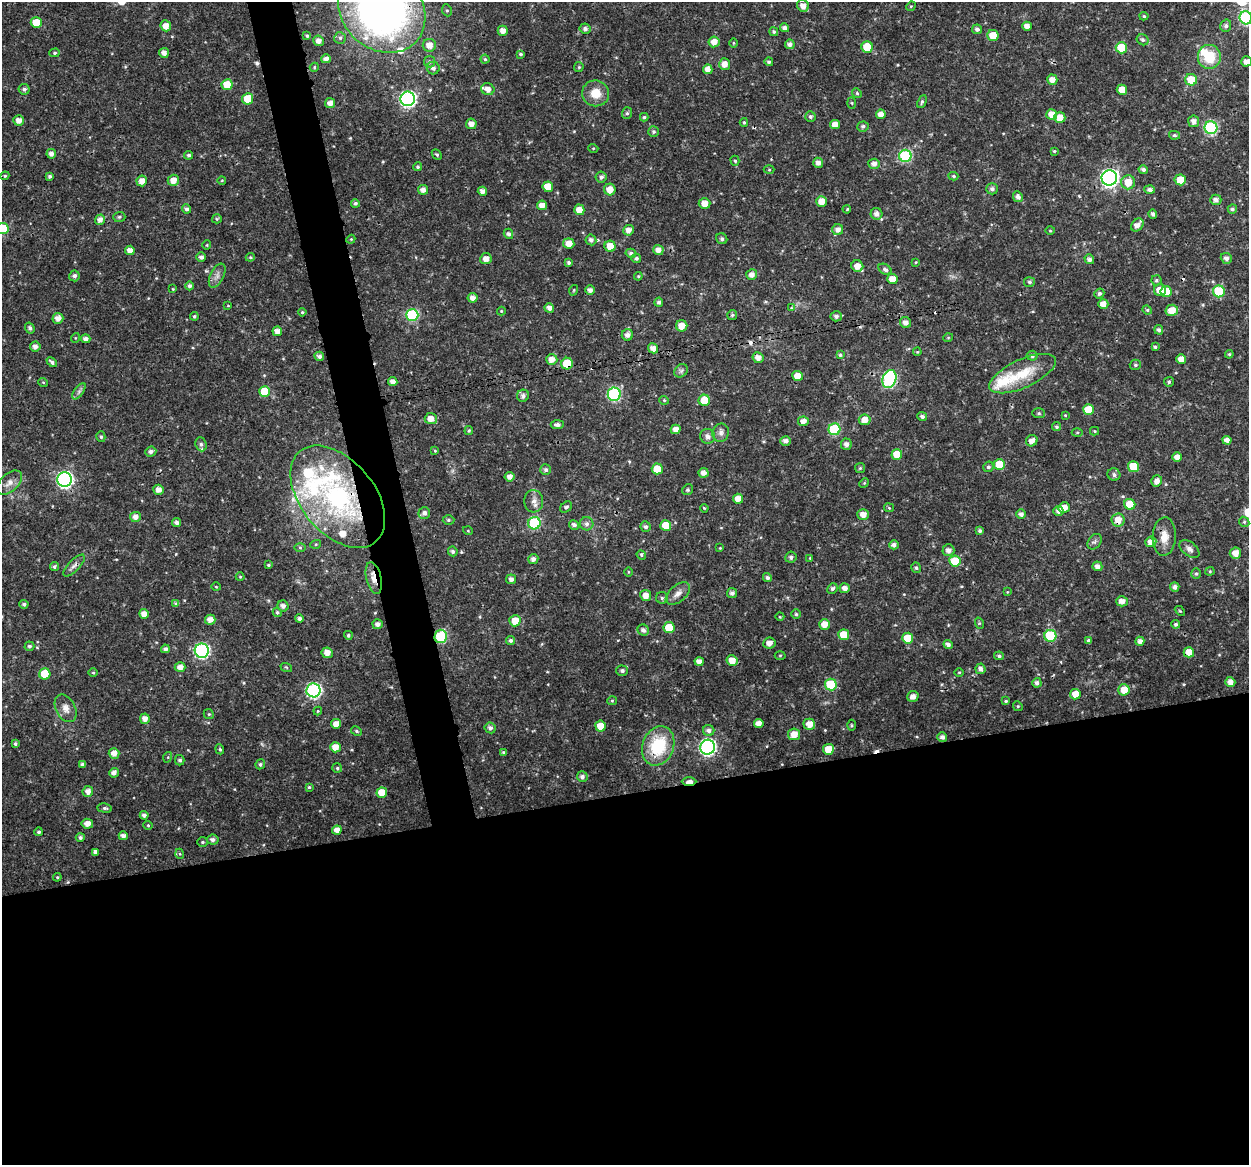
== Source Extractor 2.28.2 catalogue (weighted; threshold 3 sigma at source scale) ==
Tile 15 of 4 x 4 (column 3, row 4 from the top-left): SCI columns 2496-3742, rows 39-1201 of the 4992 x 4776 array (HDU 1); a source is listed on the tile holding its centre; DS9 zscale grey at full resolution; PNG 1251 x 1167 px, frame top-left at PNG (2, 2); each listed source drawn as its Kron ellipse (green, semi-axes under 4 px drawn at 4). Shown black and unused: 34% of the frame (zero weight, under 3 of 4 exposures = <1% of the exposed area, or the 3 px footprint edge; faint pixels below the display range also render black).
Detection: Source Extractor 2.28.2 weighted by HDU 2 'WHT'; one run over the whole footprint, this tile lists its part. Background 0.0239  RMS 0.0019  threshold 0.00876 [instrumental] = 3 sigma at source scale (4.5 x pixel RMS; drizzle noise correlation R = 1.50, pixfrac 1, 0.0396/0.0396 arcsec/px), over >= 5 px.
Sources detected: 421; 6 cosmic-ray / hot-pixel residue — neither listed nor drawn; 11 inside a brighter listed object's ellipse — not listed separately; the other 404 listed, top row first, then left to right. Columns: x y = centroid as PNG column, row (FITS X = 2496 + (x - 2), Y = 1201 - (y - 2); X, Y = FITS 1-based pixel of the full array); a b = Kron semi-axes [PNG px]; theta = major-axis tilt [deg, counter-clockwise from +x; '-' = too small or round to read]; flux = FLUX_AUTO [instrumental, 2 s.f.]
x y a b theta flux
803 6 6 5 - 1.2
911 6 5 4 - 0.19
382 10 47 39 -42 110
447 10 6 5 - 0.3
1144 16 4 4 - 0.26
1246 18 6 6 - 23
36 22 5 5 - 3.7
166 26 5 5 - 1.6
1027 26 4 4 - 1.1
1226 26 6 5 - 0.62
785 28 4 4 - 0.74
585 29 5 5 - 0.63
977 29 5 4 - 0.65
503 31 5 5 - 1.3
774 32 4 4 - 0.32
993 35 5 5 - 3
307 36 4 3 - 0.3
340 38 6 5 - 0.43
1143 40 6 5 - 0.4
319 41 5 5 - 1.1
714 42 5 5 - 1.5
733 43 4 3 - 0.15
790 44 5 4 - 0.77
429 45 6 6 - 1.7
867 47 6 5 - 5.3
1121 48 6 5 - 6
54 53 5 4 - 0.28
164 53 5 4 - 0.99
521 54 4 3 - 0.31
1209 57 12 11 - 6.3
326 59 5 4 - 0.85
485 59 4 4 - 0.29
1246 61 5 5 - 1.2
429 62 6 5 - 0.39
769 62 4 4 - 0.35
725 64 6 5 - 1.3
314 67 5 4 - 0.21
579 67 5 4 - 0.23
433 68 6 6 - 0.69
708 69 4 4 - 1.3
1052 80 5 5 - 1.4
1191 80 6 6 - 4.1
227 85 5 5 - 3.9
24 89 5 5 - 0.43
488 89 7 6 - 1.2
1122 90 5 5 - 2.1
596 93 13 13 - 3.1
857 93 5 4 - 0.26
248 99 5 5 - 5.2
408 99 7 7 - 44
922 102 7 4 65 0.35
330 103 5 5 - 1.1
852 103 5 4 - 0.23
627 113 6 5 - 0.38
881 114 4 4 - 1.3
1052 114 5 5 - 2.1
644 117 4 4 - 0.28
810 117 5 5 - 0.4
1060 118 5 5 - 1.9
19 120 5 5 - 1.3
1194 121 6 5 - 1.1
744 122 4 3 - 0.23
471 124 5 5 - 1.3
835 124 5 4 - 1.4
863 126 6 5 - 0.49
1211 128 6 6 - 23
654 132 5 5 - 0.37
1174 135 5 4 - 0.31
593 148 5 3 - 0.18
1054 151 4 4 - 0.2
51 154 5 4 - 0.87
437 154 6 4 -47 0.29
189 155 4 4 - 0.46
905 156 6 6 - 18
735 161 5 4 - 0.31
818 163 5 5 - 0.93
874 164 6 5 - 0.9
418 167 4 4 - 0.35
1143 169 5 4 - 0.6
769 170 5 3 - 0.19
5 176 4 4 - 0.26
50 176 3 3 - 0.39
953 176 5 4 - 0.31
601 177 5 5 - 0.62
1109 178 7 7 - 63
173 180 5 5 - 1.7
222 180 4 3 - 0.14
1180 180 5 5 - 3.2
142 181 5 5 - 1.6
1128 182 7 7 - 2.6
548 187 5 5 - 3.3
610 189 6 5 - 2
992 189 6 5 - 0.52
423 190 5 5 - 1.1
1150 190 5 4 - 0.63
482 191 4 4 - 0.99
1018 197 5 5 - 0.84
1216 200 5 5 - 0.81
821 201 5 5 - 1.9
355 203 4 4 - 0.4
704 203 6 5 - 1.7
542 205 5 5 - 1.5
187 209 5 4 - 0.55
847 209 4 3 - 0.17
1232 209 4 4 - 0.44
579 210 5 5 - 1.7
877 214 6 6 - 0.99
1153 214 5 4 - 0.52
119 217 6 5 - 0.34
217 219 5 4 - 0.24
100 220 5 5 - 0.99
1137 225 7 5 50 1.2
2 228 6 5 - 7.9
629 230 5 5 - 1.3
838 230 5 5 - 1
1050 231 5 3 - 0.17
508 234 5 4 - 0.58
351 239 4 3 - 0.18
722 239 6 5 - 0.51
591 240 5 5 - 0.72
569 243 5 5 - 1.7
207 245 5 3 - 0.16
610 246 5 5 - 2.3
130 250 4 4 - 1.3
658 250 5 5 - 1.2
631 253 5 4 - 0.51
201 257 5 4 - 0.64
250 257 4 4 - 0.23
636 258 5 4 - 0.36
1226 258 5 5 - 0.75
486 259 6 5 - 1.4
1089 259 5 4 - 0.72
569 262 4 3 - 0.42
916 262 4 3 - 0.17
857 266 6 5 - 1.6
885 269 7 5 -31 0.51
752 275 5 5 - 1.1
74 276 5 5 - 0.62
217 276 13 6 63 0.94
638 276 4 3 - 0.21
892 279 5 5 - 2.1
1156 280 5 5 - 0.36
1029 282 5 5 - 0.4
189 286 4 4 - 0.55
173 289 3 3 - 0.14
574 290 5 3 - 0.18
590 290 5 5 - 0.86
1160 290 6 6 - 1.9
1219 291 6 6 - 8.7
1166 292 5 5 - 4.6
1099 293 5 5 - 0.46
473 298 5 5 - 1.1
659 302 4 4 - 0.57
1103 304 5 5 - 1.4
228 306 4 2 - 0.13
549 308 5 4 - 0.89
791 308 4 3 - 0.25
1147 310 5 4 - 0.23
1172 310 6 5 - 2.4
501 311 4 4 - 0.2
302 312 4 4 - 0.26
412 315 6 6 - 16
732 315 5 5 - 0.31
194 316 4 4 - 0.3
836 316 5 5 - 0.6
58 318 5 5 - 1.2
905 323 6 5 - 1
682 326 6 5 - 1.7
30 328 5 4 - 0.53
1159 330 5 4 - 0.55
277 331 5 5 - 1.1
627 335 6 5 - 0.89
75 338 5 3 - 0.16
948 338 5 3 - 0.16
86 339 4 4 - 0.81
35 346 5 5 - 0.96
1155 347 4 3 - 0.34
653 348 5 5 - 1.2
917 352 4 3 - 0.16
1229 354 4 4 - 0.23
840 355 4 4 - 0.26
319 356 5 4 - 0.69
1032 356 5 5 - 0.53
758 358 5 5 - 1.3
552 359 6 5 - 1.4
1181 359 5 4 - 1.6
52 362 6 4 -44 0.58
567 364 6 5 - 5.9
1135 365 5 5 - 0.36
681 371 7 6 - 0.52
1023 374 36 14 25 6.5
798 376 5 5 - 2.1
889 379 9 6 70 27
43 382 5 3 - 0.17
393 382 4 4 - 1.1
1169 382 5 5 - 0.33
79 391 9 4 54 0.51
265 391 5 5 - 4.7
614 394 6 6 - 17
523 396 6 6 - 0.71
664 400 4 4 - 0.22
704 400 5 5 - 3.7
1088 410 5 5 - 3.5
1039 413 6 5 - 0.33
1065 415 4 3 - 0.16
922 416 5 4 - 0.48
431 419 6 5 - 1.5
865 420 6 5 - 1.5
803 421 5 5 - 1.2
557 425 6 4 3 0.61
1056 427 5 4 - 0.35
676 429 5 4 - 1.3
834 429 6 6 - 12
469 431 4 4 - 0.28
1095 431 4 4 - 0.22
721 433 9 8 - 0.83
1077 433 5 3 - 0.23
707 436 7 7 - 0.79
101 437 5 4 - 0.34
1227 440 4 4 - 1
785 441 5 4 - 0.73
1032 441 6 5 - 1.2
201 444 7 5 -69 0.43
846 444 5 5 - 0.82
151 451 5 5 - 0.6
435 451 4 4 - 0.19
897 454 5 5 - 3
1177 457 5 4 - 1.1
999 464 5 5 - 4.2
988 467 5 5 - 0.41
1133 467 5 5 - 5
860 468 5 5 - 0.27
657 469 5 5 - 3.6
546 470 5 5 - 0.52
703 473 5 4 - 1.1
1114 475 6 6 - 0.6
510 477 5 4 - 1
65 479 7 7 - 48
1157 481 6 5 - 1.2
9 483 15 9 42 1.4
864 483 5 4 - 0.2
159 490 5 5 - 1.2
688 490 6 5 - 0.32
338 497 59 37 -50 38
738 499 5 5 - 1.6
534 501 11 9 -87 1.2
1130 504 5 5 - 4.2
566 507 7 5 36 0.43
704 508 4 3 - 0.2
889 508 5 4 - 0.22
1064 508 5 5 - 1.9
1058 511 5 5 - 0.83
424 513 6 6 - 0.77
1021 514 5 4 - 0.72
863 515 6 5 - 1.4
135 517 5 5 - 1.1
448 520 6 4 1 0.36
1118 520 6 6 - 2.2
1244 522 5 4 - 0.28
176 523 4 4 - 0.68
534 523 6 6 - 14
587 524 7 6 - 0.67
574 525 5 4 - 0.63
666 525 5 5 - 3
646 527 5 5 - 0.55
468 531 5 3 - 0.17
980 531 4 3 - 0.41
1164 537 19 11 87 2.3
1095 542 8 6 53 0.57
1151 542 5 5 - 1.4
316 544 5 3 - 0.23
894 545 5 4 - 0.76
300 548 6 4 -1 0.27
720 548 3 2 - 0.15
1189 549 11 7 -39 0.79
948 550 6 5 - 0.97
453 551 5 4 - 0.5
1235 553 6 5 - 1.6
641 555 5 4 - 0.27
791 557 6 5 - 0.53
810 558 4 4 - 0.19
533 559 5 5 - 0.78
955 561 6 5 - 4.5
74 565 14 5 45 0.86
268 565 4 3 - 0.25
54 566 5 4 - 0.34
1097 566 5 4 - 0.88
916 568 5 5 - 0.38
1210 571 4 4 - 0.22
628 572 5 3 - 0.17
1196 574 5 4 - 0.33
240 577 4 4 - 0.18
374 578 16 7 -77 1.8
767 578 5 4 - 0.46
511 579 5 4 - 0.75
216 587 4 3 - 0.15
1175 587 5 4 - 0.72
832 588 5 5 - 0.5
845 588 5 5 - 1
1007 592 4 3 - 0.14
678 593 14 8 41 1.3
732 593 5 5 - 0.62
646 595 5 5 - 1.5
662 598 6 6 - 0.36
1122 601 6 5 - 1.2
24 604 4 4 - 0.41
176 604 4 4 - 0.55
283 606 5 5 - 0.78
1180 611 6 3 -43 0.23
277 612 5 4 - 0.31
144 614 5 4 - 1.3
796 614 5 5 - 0.36
780 617 4 3 - 0.15
299 619 4 4 - 0.62
210 620 5 5 - 1.4
515 621 5 5 - 2.6
979 623 6 4 -73 0.22
378 624 5 5 - 0.82
824 624 5 5 - 1.8
1176 624 4 4 - 0.47
669 628 5 5 - 4.4
643 630 6 5 - 0.73
348 635 4 4 - 0.33
844 635 5 5 - 3.7
441 636 7 6 - 15
1050 636 6 6 - 11
908 638 5 5 - 3.8
511 640 4 4 - 0.44
1088 640 4 4 - 0.41
1140 641 4 4 - 0.88
769 643 6 5 - 1.3
948 644 5 4 - 0.75
29 646 5 4 - 0.42
165 649 4 4 - 0.53
202 651 7 7 - 36
1189 652 5 5 - 2.5
327 653 5 5 - 1.4
780 655 5 3 - 0.2
999 656 5 4 - 0.39
732 660 5 5 - 2.2
699 661 4 4 - 1.1
180 667 5 5 - 1.3
286 667 6 3 -18 0.24
980 669 5 5 - 0.79
622 671 5 5 - 0.54
959 672 5 3 - 0.19
93 673 5 3 - 0.2
45 674 5 5 - 5.3
1230 682 5 5 - 1.3
1037 683 5 4 - 0.66
831 684 6 6 - 9
313 690 7 7 - 34
1124 690 5 5 - 2.4
1075 694 5 5 - 2
913 696 5 5 - 1.2
612 701 5 4 - 0.24
1006 701 3 3 - 0.23
1018 706 5 4 - 0.25
66 708 15 9 -62 1.5
318 711 4 4 - 0.18
209 714 5 4 - 0.24
145 719 5 5 - 1.2
759 723 5 4 - 1.4
336 724 5 4 - 1.3
809 724 6 5 - 2
851 725 5 3 - 0.23
600 726 5 5 - 3.4
490 728 6 5 - 0.62
709 730 6 5 - 0.69
356 731 6 4 -28 0.33
794 734 6 6 - 2
942 737 5 4 - 0.75
15 744 4 4 - 0.35
658 746 20 15 69 11
335 747 5 5 - 2
707 747 7 7 - 45
220 749 5 4 - 0.31
828 749 5 5 - 2.9
504 752 4 4 - 0.34
114 753 5 5 - 1.5
168 757 5 3 - 0.18
180 760 5 5 - 0.46
83 764 4 4 - 0.57
260 764 5 5 - 0.42
337 768 5 5 - 0.28
114 773 5 4 - 0.85
582 777 5 5 - 0.64
689 781 7 3 1 1.5
309 787 4 4 - 0.27
88 791 5 5 - 1.2
382 793 5 5 - 2.9
105 808 7 4 -6 0.42
144 815 4 4 - 0.61
87 824 6 5 - 1.3
148 825 4 4 - 0.23
337 830 5 4 - 1.2
39 832 4 4 - 0.45
123 836 4 4 - 0.87
80 837 4 4 - 0.48
213 840 5 5 - 0.67
202 842 5 4 - 0.3
95 852 4 4 - 0.79
180 854 5 3 - 0.19
57 877 4 4 - 0.25
Overlapping masked pixels (flux is a lower limit): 9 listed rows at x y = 382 10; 567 364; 338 497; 1118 520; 374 578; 441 636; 1189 652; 658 746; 689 781
Isophote crosses this tile's border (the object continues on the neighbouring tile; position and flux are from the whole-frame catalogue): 4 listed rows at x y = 382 10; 1246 18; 1246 61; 2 228